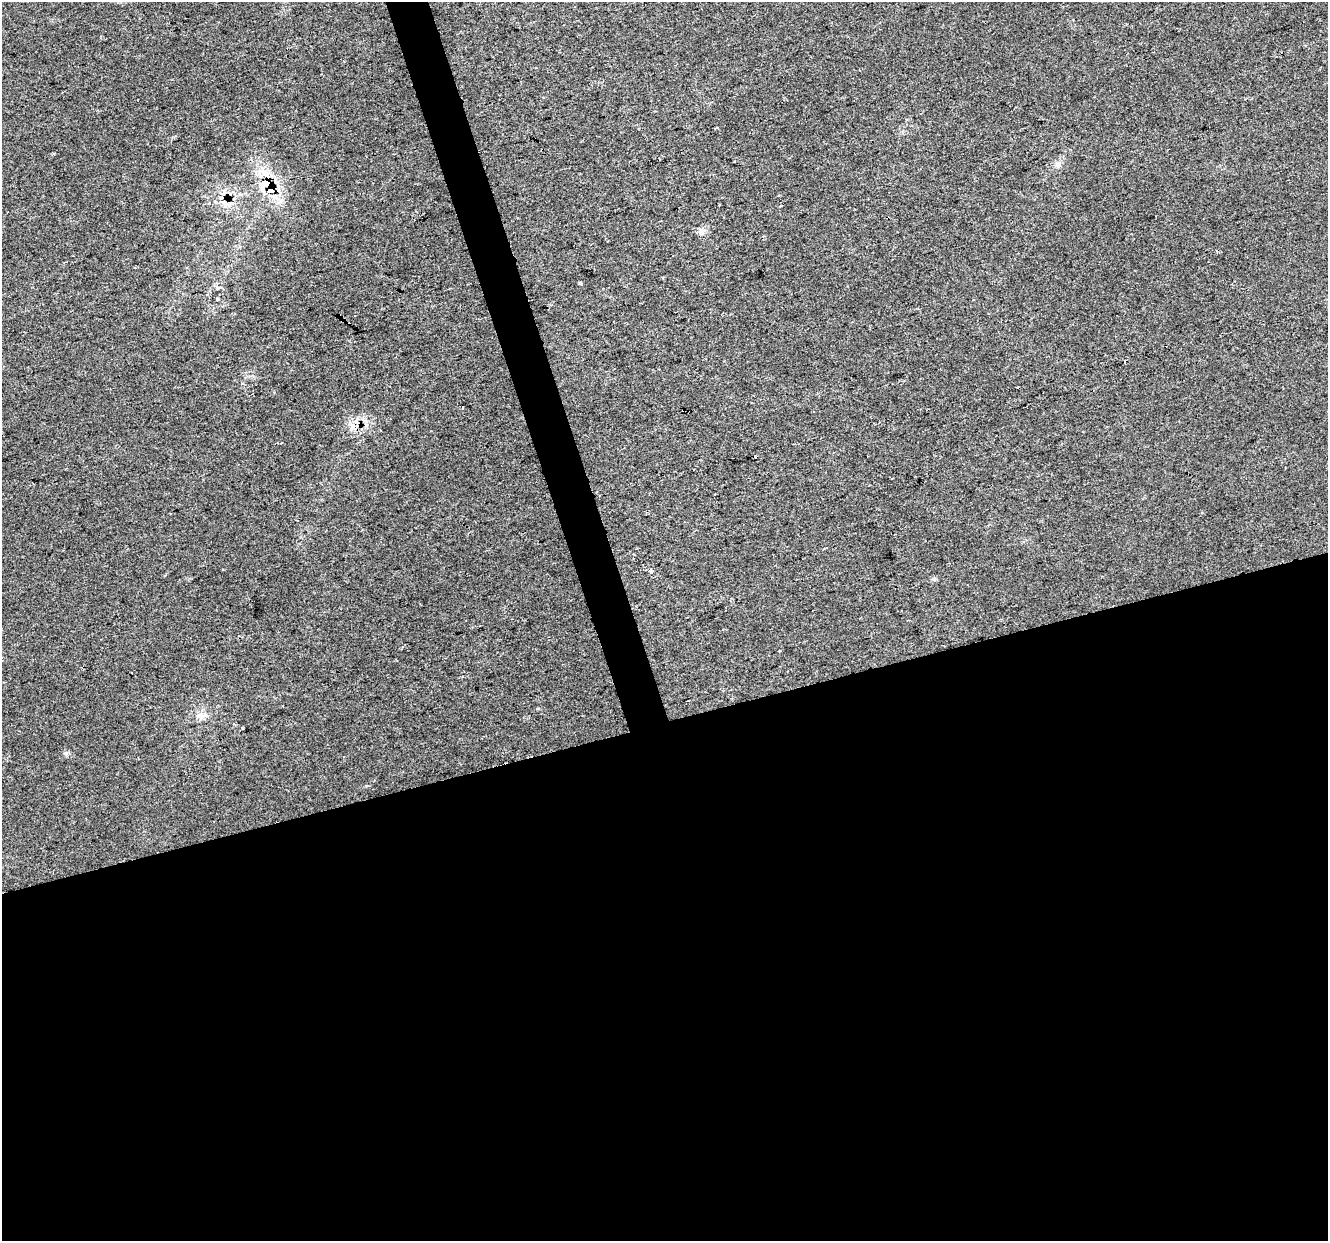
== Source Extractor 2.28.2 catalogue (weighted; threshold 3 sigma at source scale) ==
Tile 15 of 4 x 4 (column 3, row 4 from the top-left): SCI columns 2656-3981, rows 111-1349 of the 5308 x 5124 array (HDU 1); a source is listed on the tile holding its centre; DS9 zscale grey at full resolution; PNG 1330 x 1243 px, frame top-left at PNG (2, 2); no overlay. Shown black and unused: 44% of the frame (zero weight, under 2 of 3 exposures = <1% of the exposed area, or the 3 px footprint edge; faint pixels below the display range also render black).
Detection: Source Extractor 2.28.2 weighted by HDU 2 'WHT'; one run over the whole footprint, this tile lists its part. Background 0.0307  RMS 0.0063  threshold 0.0284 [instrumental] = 3 sigma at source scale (4.5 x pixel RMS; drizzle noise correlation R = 1.50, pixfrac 1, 0.0396/0.0396 arcsec/px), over >= 5 px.
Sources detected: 21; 6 cosmic-ray / hot-pixel residue — not listed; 3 inside a brighter listed object's ellipse — not listed separately; the other 12 listed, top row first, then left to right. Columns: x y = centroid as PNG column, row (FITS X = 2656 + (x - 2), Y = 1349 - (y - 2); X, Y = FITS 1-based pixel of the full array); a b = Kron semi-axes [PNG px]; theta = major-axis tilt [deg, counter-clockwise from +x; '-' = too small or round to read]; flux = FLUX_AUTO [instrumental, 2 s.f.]
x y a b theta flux
1057 164 8 7 - 2.1
267 184 18 12 26 15
274 197 17 8 -21 6.2
781 206 4 3 - 0.73
702 231 11 7 47 2.7
581 283 3 3 - 2.1
463 407 3 2 - 1.1
358 424 15 8 -51 6.9
715 495 3 2 - 0.76
651 571 4 3 - 11
779 651 3 2 - 1.3
201 716 13 8 -26 4
Overlapping masked pixels (flux is a lower limit): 2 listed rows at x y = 267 184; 358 424
Unlisted compact peaks at least as high as the median listed source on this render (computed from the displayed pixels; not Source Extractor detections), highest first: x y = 65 753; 934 579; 223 569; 538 708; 717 128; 54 154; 367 786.